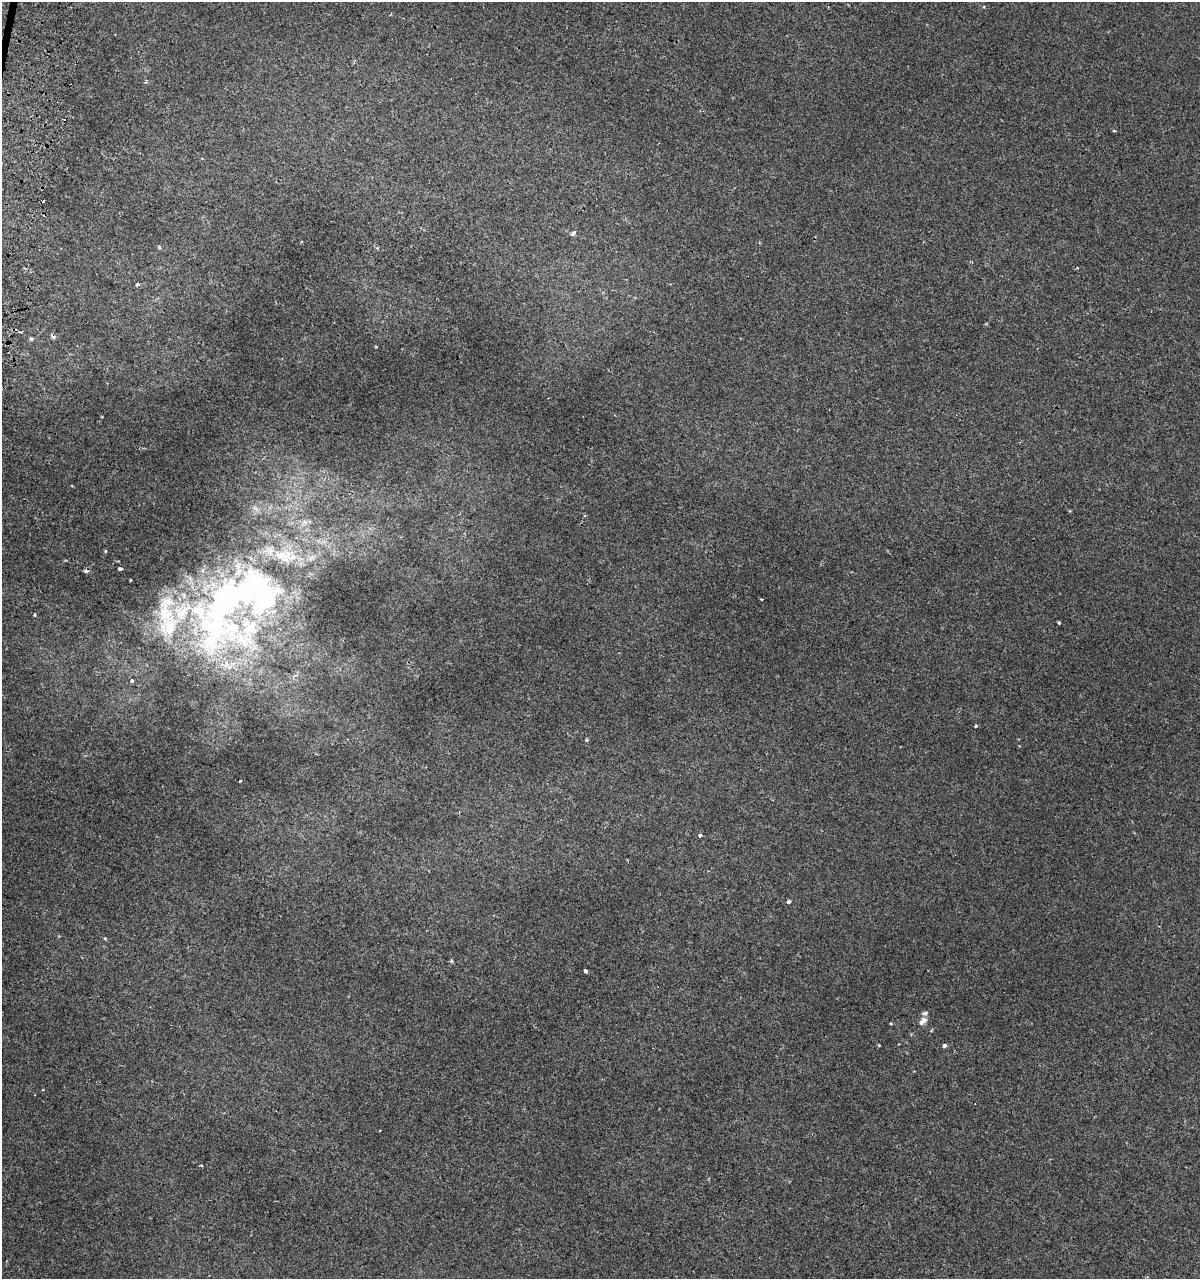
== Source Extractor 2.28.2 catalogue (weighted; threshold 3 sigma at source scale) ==
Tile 11 of 4 x 4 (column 3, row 3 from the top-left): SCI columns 2665-3862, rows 1320-2596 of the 5390 x 5193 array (HDU 1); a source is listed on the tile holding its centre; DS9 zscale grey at full resolution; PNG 1202 x 1281 px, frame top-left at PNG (2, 2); no overlay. Shown black and unused: <1% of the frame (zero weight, under 2 of 3 exposures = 3% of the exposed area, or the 3 px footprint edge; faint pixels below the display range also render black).
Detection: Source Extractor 2.28.2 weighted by HDU 2 'WHT'; one run over the whole footprint, this tile lists its part. Background 1.90e-04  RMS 0.0025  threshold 0.0112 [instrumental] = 3 sigma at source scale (4.5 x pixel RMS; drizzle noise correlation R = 1.50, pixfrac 1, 0.0396/0.0396 arcsec/px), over >= 5 px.
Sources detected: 41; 1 inside a brighter object's white glare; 4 cosmic-ray / hot-pixel residue — not listed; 9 inside a brighter listed object's ellipse — not listed separately; the other 27 listed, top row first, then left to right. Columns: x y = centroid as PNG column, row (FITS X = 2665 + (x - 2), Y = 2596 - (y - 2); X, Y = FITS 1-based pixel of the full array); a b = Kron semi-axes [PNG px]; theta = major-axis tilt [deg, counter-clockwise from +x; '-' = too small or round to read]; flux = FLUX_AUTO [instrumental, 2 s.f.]
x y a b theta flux
1113 130 4 3 - 0.36
573 233 5 3 - 1.6
301 241 3 2 - 0.23
159 247 6 3 -72 0.26
971 262 5 3 - 0.26
137 284 4 3 - 0.82
31 339 5 5 - 0.4
105 551 4 4 - 0.24
120 569 4 3 - 3
86 571 5 5 - 0.8
130 580 4 2 - 0.17
227 597 173 76 57 140
761 599 3 2 - 0.18
34 615 4 3 - 0.34
1059 623 3 3 - 0.29
976 726 3 3 - 0.42
586 739 5 4 - 0.32
700 836 4 3 - 6.7
788 902 3 3 - 1.2
105 938 5 3 - 0.24
452 961 4 3 - 0.44
586 970 3 3 - 3
924 1020 7 7 - 1.1
891 1024 4 3 - 0.22
879 1045 4 3 - 0.2
944 1045 5 5 - 0.51
202 1165 4 3 - 0.32
Overlapping masked pixels (flux is a lower limit): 1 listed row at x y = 86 571
Unlisted compact peaks at least as high as the median listed source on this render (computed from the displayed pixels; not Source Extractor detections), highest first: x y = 240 781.